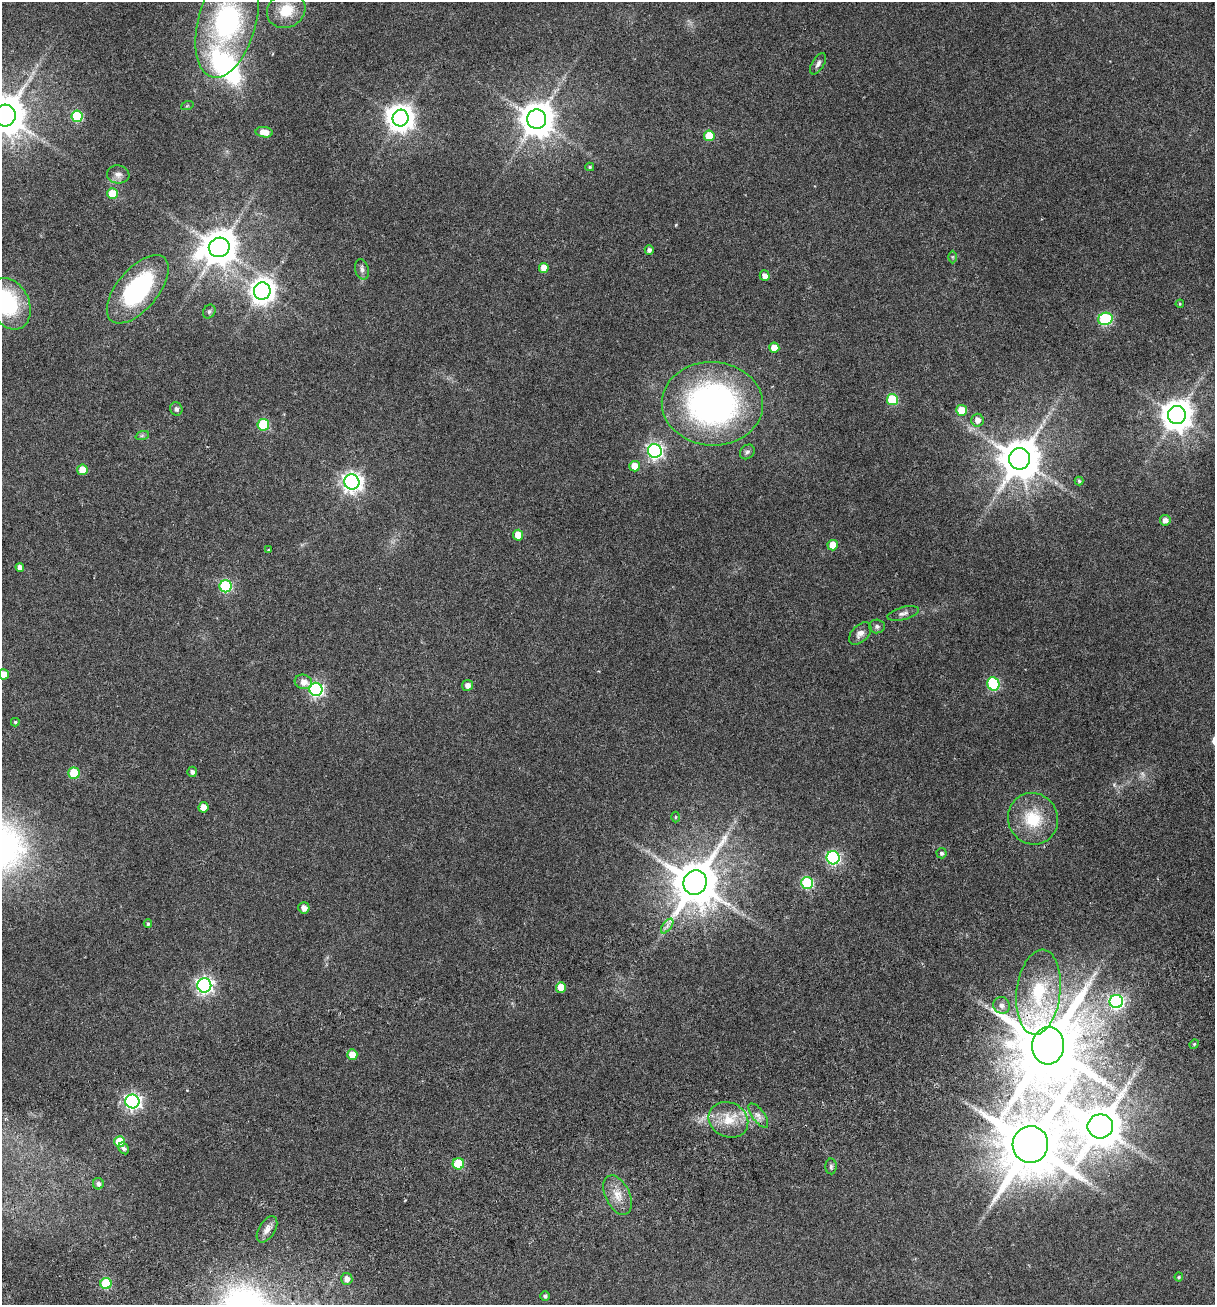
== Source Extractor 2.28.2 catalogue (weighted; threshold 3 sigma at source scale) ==
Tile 7 of 4 x 4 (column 3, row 2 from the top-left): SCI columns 2766-3978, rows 2726-4028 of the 5348 x 5499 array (HDU 1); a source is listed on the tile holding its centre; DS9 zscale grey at full resolution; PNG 1217 x 1307 px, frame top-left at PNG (2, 2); each listed source drawn as its Kron ellipse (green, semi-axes under 4 px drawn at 4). Shown black and unused: <1% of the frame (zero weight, under 3 of 6 exposures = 11% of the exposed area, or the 3 px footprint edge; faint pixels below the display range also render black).
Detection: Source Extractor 2.28.2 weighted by HDU 2 'WHT'; one run over the whole footprint, this tile lists its part. Background 0.0341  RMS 0.0029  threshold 0.0117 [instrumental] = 3 sigma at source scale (4.09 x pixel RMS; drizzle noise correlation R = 1.36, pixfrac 0.8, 0.0396/0.0396 arcsec/px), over >= 5 px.
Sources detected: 98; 3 too faint to see at this stretch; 2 inside a brighter object's white glare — neither listed nor drawn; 1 inside a brighter listed object's ellipse — not listed separately; the other 92 listed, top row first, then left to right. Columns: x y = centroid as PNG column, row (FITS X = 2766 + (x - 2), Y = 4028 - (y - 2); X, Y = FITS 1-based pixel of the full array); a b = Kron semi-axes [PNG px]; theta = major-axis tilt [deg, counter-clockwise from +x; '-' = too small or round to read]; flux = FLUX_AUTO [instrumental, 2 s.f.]
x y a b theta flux
286 10 20 17 28 6.9
227 22 57 29 75 50
818 64 12 6 59 0.92
187 106 6 4 19 0.29
5 115 11 10 - 860
77 116 6 5 - 18
401 118 8 8 - 280
537 119 9 9 - 530
264 132 8 5 -8 2.8
709 136 5 5 - 7.3
590 167 4 4 - 0.31
118 174 11 9 -9 1.4
112 194 5 5 - 7.7
219 247 10 9 - 570
649 250 4 4 - 0.81
952 257 6 4 -90 0.32
544 268 5 5 - 3.3
362 269 10 6 -74 0.99
765 276 5 5 - 1.4
138 289 41 20 50 31
262 291 8 8 - 220
10 304 27 19 -65 14
1180 304 4 4 - 0.26
209 312 7 6 - 0.55
1105 319 7 6 - 26
774 348 5 5 - 3.6
892 399 5 5 - 13
712 404 50 42 -3 85
176 409 7 6 - 0.74
962 410 5 5 - 6.9
1177 415 9 9 - 440
977 420 6 6 - 1.7
263 425 6 5 - 16
142 436 7 4 19 0.46
655 451 7 7 - 71
747 452 8 6 45 0.67
1019 459 11 10 - 850
634 466 5 5 - 3.8
82 470 5 5 - 4.9
1079 481 4 4 - 0.34
352 482 8 7 - 130
1165 520 5 5 - 1.4
518 535 5 5 - 5.1
833 545 5 5 - 4.5
268 550 3 2 - 0.18
20 567 4 4 - 1.2
226 586 6 6 - 28
903 613 16 6 15 1.1
877 626 8 7 - 0.74
860 633 13 8 44 1.5
4 674 5 5 - 3.8
303 682 9 7 -15 2.1
993 684 7 6 - 23
467 685 5 5 - 1.6
316 689 6 6 - 57
15 722 4 3 - 0.33
192 772 5 5 - 0.73
74 773 5 5 - 12
203 807 5 5 - 2.8
675 817 5 3 - 0.26
1033 819 26 25 - 9.8
941 853 5 5 - 0.57
833 858 6 6 - 45
695 882 12 11 - 1200
807 883 6 6 - 24
304 908 6 5 - 1.8
148 924 4 3 - 0.41
667 926 8 4 54 0.83
204 985 7 7 - 83
561 987 5 5 - 3.2
1038 992 43 22 83 17
1116 1002 6 6 - 47
1002 1005 8 8 - 1.3
1194 1044 5 4 - 0.32
1048 1046 18 16 85 2900
352 1055 5 5 - 3.3
132 1101 7 7 - 74
758 1116 14 6 -54 1.4
728 1120 20 17 -27 5.8
1100 1126 13 12 - 990
120 1142 5 5 - 8.5
1030 1144 18 17 - 2500
124 1148 6 4 -57 0.63
458 1164 6 5 - 11
831 1166 8 6 -89 0.58
98 1184 5 5 - 0.83
618 1195 21 12 -64 3.8
267 1229 14 8 58 1.7
1179 1277 4 4 - 0.27
347 1279 6 5 - 1.6
106 1283 5 5 - 15
545 1296 5 5 - 0.57
Overlapping masked pixels (flux is a lower limit): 1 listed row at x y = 1048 1046
Isophote crosses this tile's border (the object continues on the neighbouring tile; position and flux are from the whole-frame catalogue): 3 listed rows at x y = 227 22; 5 115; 4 674